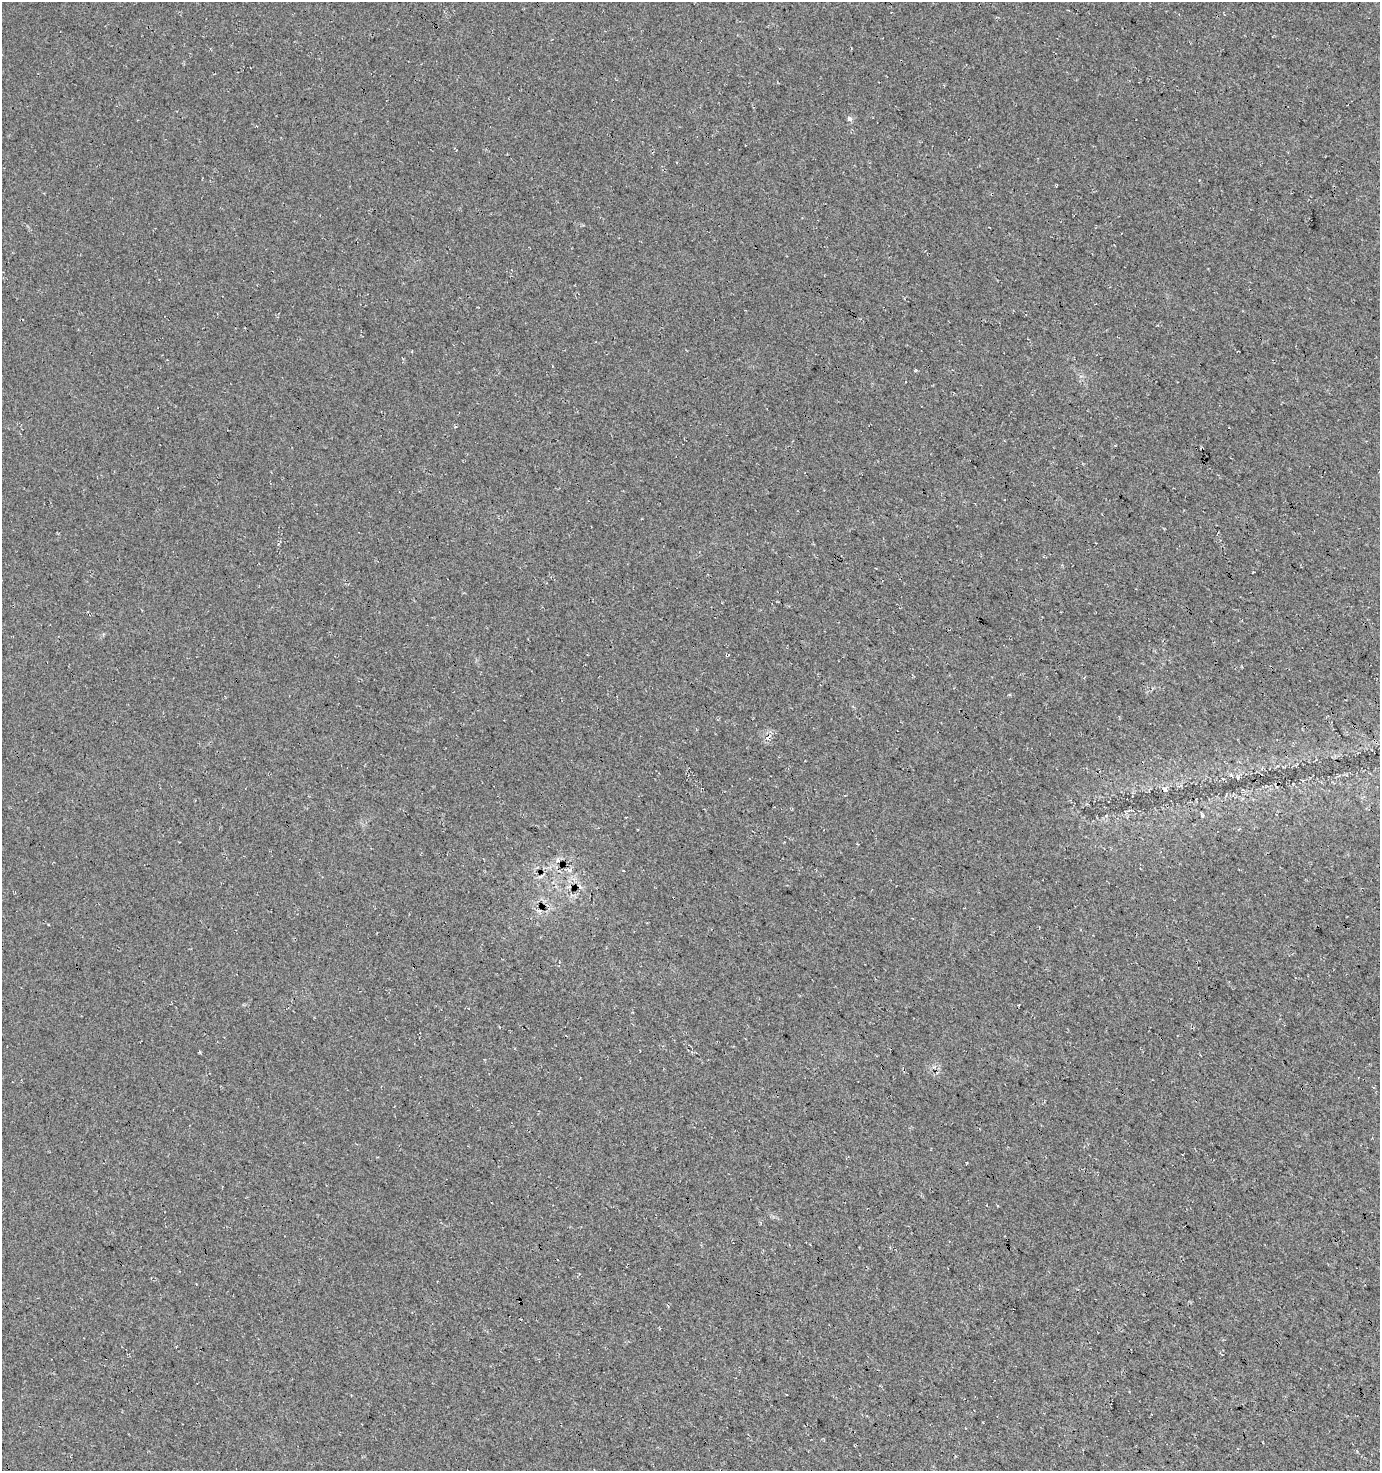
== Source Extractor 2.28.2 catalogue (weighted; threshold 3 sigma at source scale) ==
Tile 6 of 4 x 4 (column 2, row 2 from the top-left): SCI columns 1567-2944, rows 2948-4416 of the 5954 x 5886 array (HDU 1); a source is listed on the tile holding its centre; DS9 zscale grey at full resolution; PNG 1382 x 1473 px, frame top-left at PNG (2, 2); no overlay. Shown black and unused: <1% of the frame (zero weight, under 3 of 4 exposures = <1% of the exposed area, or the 3 px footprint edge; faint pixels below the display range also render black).
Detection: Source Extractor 2.28.2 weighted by HDU 2 'WHT'; one run over the whole footprint, this tile lists its part. Background 0.0167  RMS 0.0086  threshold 0.0389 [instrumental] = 3 sigma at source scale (4.5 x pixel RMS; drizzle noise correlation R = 1.50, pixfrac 1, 0.0396/0.0396 arcsec/px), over >= 5 px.
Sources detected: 7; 2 cosmic-ray / hot-pixel residue — not listed; the other 5 listed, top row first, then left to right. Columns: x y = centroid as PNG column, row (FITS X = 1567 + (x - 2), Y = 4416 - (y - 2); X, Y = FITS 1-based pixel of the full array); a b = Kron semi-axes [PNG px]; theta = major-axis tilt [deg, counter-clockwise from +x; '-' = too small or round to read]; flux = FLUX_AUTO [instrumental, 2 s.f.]
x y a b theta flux
850 119 7 6 - 2.2
455 427 4 3 - 0.72
768 737 12 5 44 3.2
1165 789 7 6 - 2.4
1202 816 4 4 - 1.1